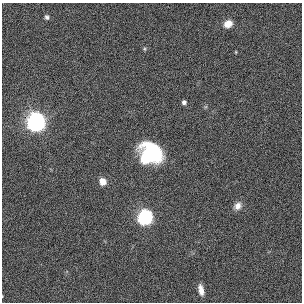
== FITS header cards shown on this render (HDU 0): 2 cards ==
NAXIS1  =                  300
NAXIS2  =                  300

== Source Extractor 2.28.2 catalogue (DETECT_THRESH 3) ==
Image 300 x 300 px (HDU 0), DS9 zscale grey, 1 PNG px = 1 image px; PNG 304 x 304 px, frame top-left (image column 1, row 300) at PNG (2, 3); no overlay
Background 0.00617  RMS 0.025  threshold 0.0749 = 3 sigma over >= 5 px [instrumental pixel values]
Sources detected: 11; all 11 listed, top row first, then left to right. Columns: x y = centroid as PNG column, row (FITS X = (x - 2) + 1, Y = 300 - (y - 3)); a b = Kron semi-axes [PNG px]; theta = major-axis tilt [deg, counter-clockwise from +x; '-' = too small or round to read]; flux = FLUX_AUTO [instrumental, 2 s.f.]
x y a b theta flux
47 17 5 5 - 3.6
228 24 8 7 - 14
145 49 6 3 -71 1.7
184 102 4 4 - 5
36 122 7 7 - 1300
152 152 21 13 -38 120
145 159 7 6 - 84
102 181 7 6 - 16
238 206 10 8 50 9.4
145 217 7 6 - 580
201 290 10 5 -76 11